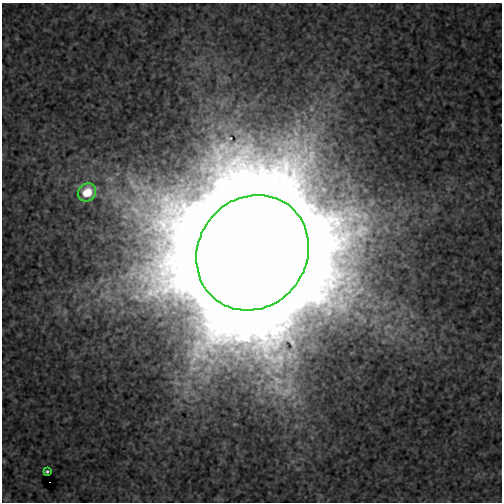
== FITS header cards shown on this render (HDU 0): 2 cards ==
NAXIS1  =                  500
NAXIS2  =                  500

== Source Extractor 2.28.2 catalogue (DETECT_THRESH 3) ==
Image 500 x 500 px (HDU 0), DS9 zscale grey, 1 PNG px = 1 image px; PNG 504 x 504 px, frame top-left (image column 1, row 500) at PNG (2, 3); each listed source drawn as its Kron ellipse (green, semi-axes under 4 px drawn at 4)
Background 1.84e-17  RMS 1.7e-17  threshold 5.14e-17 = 3 sigma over >= 5 px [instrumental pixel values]
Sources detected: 3; all 3 listed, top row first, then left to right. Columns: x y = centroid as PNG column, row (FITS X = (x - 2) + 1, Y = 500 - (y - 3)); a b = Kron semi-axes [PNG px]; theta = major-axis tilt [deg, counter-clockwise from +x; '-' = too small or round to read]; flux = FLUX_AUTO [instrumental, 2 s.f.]
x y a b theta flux
87 192 10 8 43 4.2e-14
252 253 60 54 53 4.9e-10
47 471 4 3 - 2.1e-15